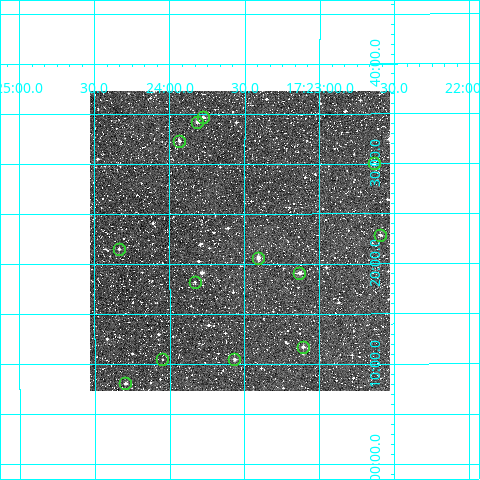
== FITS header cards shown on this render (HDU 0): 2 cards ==
NAXIS1  =                  300
NAXIS2  =                  300

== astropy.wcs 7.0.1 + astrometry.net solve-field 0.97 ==
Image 300 x 300 px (HDU 0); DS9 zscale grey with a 90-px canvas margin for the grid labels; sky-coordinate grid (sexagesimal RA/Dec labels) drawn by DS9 from the SOLVED WCS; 13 Tycho-2 reference stars matched to detected sources circled (green)
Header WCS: RA---TAN/DEC--TAN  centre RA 17:23:32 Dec +02:22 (260.88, +2.37 deg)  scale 6 arcsec/px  FOV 30.0' x 30.0'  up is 0 deg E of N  parity normal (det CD < 0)
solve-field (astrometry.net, Tycho-2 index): VERIFIED the header's WCS against the Tycho-2 star catalogue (verified at 2 index scales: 9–12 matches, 0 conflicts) and refined it, rather than solving blind
Solved WCS: RA---TAN-SIP/DEC--TAN-SIP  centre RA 17:23:32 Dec +02:22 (260.88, +2.37 deg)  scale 6 arcsec/px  FOV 30.0' x 30.0'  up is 0 deg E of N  parity normal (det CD < 0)
The solver's refit moves the header's centre by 1.3 arcsec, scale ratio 0.9998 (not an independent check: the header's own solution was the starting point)
Tycho-2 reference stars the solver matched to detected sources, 13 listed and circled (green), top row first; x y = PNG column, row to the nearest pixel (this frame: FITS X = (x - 90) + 1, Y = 300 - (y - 91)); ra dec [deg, ICRS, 3 dp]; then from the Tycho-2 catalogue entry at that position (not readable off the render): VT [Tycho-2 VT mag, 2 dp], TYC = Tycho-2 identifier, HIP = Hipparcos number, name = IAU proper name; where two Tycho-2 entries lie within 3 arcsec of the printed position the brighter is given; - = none
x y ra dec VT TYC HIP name
203 117 260.944 +2.578 11.05 405-156-1 - -
197 122 260.954 +2.570 10.56 405-680-1 - -
179 141 260.984 +2.538 11.40 405-76-1 - -
374 163 260.658 +2.500 11.60 405-930-1 - -
380 235 260.648 +2.381 11.92 405-1560-1 - -
119 249 261.084 +2.358 11.50 405-235-1 - -
258 258 260.852 +2.343 10.47 405-844-1 - -
299 273 260.783 +2.318 10.55 405-1634-1 - -
195 282 260.958 +2.303 11.62 405-890-1 - -
303 347 260.778 +2.195 10.87 405-1767-1 - -
162 359 261.012 +2.174 11.61 405-1289-1 - -
234 359 260.892 +2.174 11.79 405-520-1 - -
125 383 261.073 +2.134 11.14 405-1456-1 - -